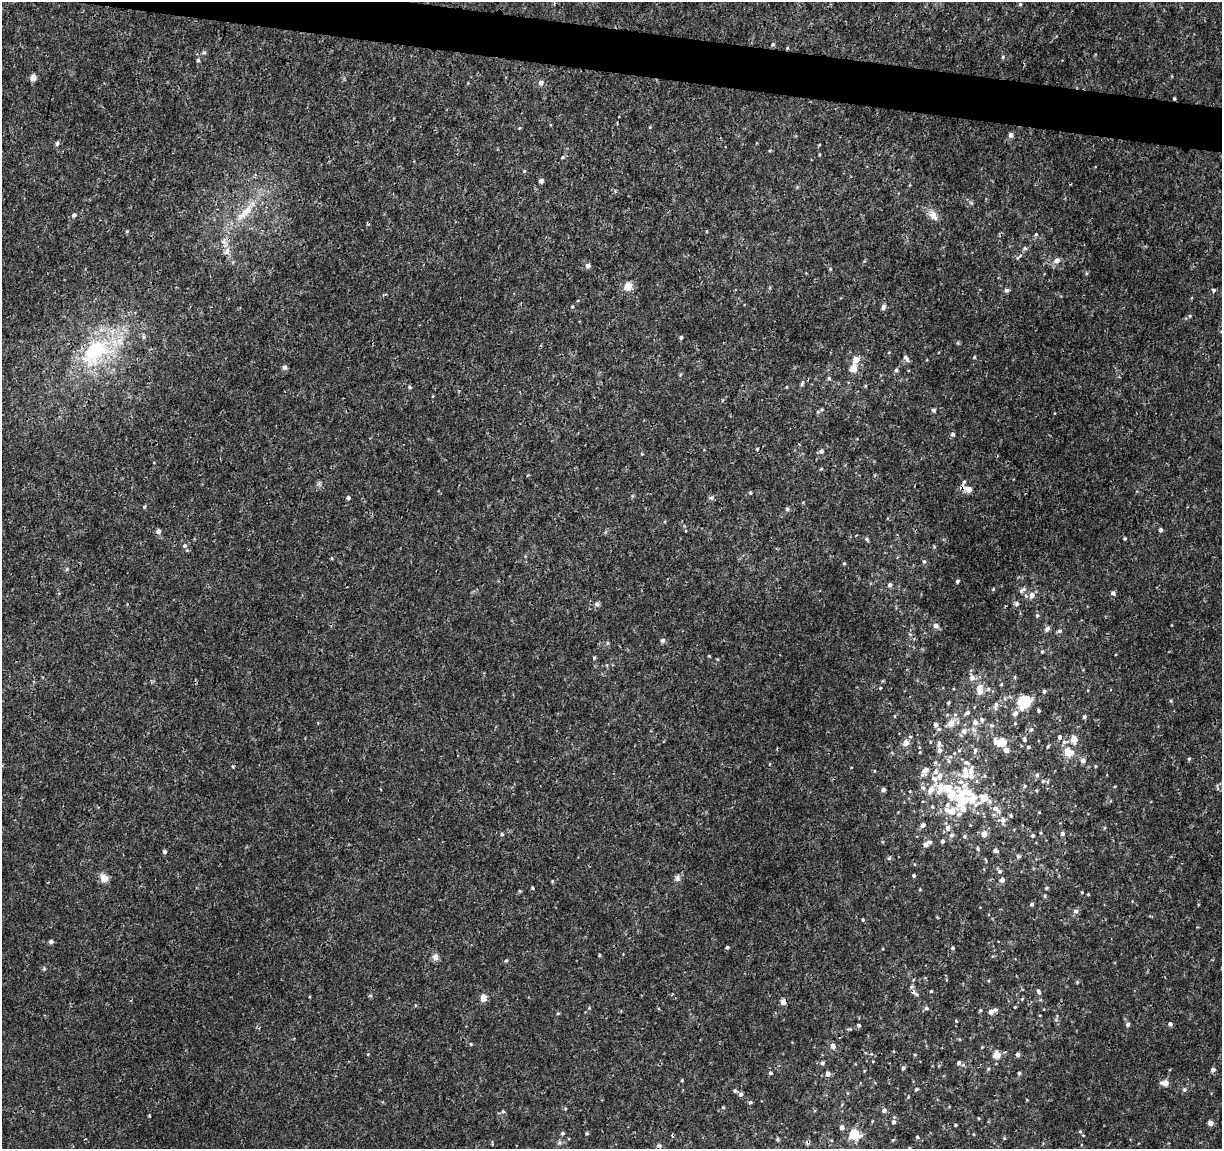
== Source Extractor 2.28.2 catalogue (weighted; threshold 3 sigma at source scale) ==
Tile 11 of 4 x 4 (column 3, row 3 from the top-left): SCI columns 2443-3662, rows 1371-2517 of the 4892 x 5096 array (HDU 1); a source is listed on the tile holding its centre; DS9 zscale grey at full resolution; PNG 1224 x 1151 px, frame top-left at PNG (2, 2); no overlay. Shown black and unused: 3% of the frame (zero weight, under 3 of 4 exposures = <1% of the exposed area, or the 3 px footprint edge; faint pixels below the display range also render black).
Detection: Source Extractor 2.28.2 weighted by HDU 2 'WHT'; one run over the whole footprint, this tile lists its part. Background 0.00125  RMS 9.5e-04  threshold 0.00428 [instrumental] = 3 sigma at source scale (4.5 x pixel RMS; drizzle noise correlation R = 1.50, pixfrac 1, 0.0396/0.0396 arcsec/px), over >= 5 px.
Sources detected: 262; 1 inside a brighter object's white glare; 3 cosmic-ray / hot-pixel residue — not listed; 23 inside a brighter listed object's ellipse — not listed separately; the other 235 listed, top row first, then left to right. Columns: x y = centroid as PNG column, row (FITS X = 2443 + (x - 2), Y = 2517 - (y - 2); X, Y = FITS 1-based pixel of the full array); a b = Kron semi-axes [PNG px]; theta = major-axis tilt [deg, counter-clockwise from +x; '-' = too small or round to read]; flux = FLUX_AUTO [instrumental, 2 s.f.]
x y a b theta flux
1020 4 4 4 - 0.11
773 44 5 4 - 0.13
787 48 4 3 - 0.094
1003 57 5 4 - 0.12
198 60 5 4 - 0.17
33 78 7 7 - 0.49
541 83 6 5 - 0.4
1174 98 3 2 - 0.11
650 127 5 3 - 0.086
1011 135 5 5 - 0.36
57 143 6 5 - 0.18
819 154 4 3 - 0.087
563 157 5 4 - 0.15
541 181 4 4 - 0.41
245 212 36 10 44 2.3
74 215 6 5 - 0.19
933 215 16 9 -56 0.8
127 231 4 4 - 0.11
707 231 4 3 - 0.075
1036 234 5 4 - 0.12
1025 248 6 4 -41 0.16
227 251 12 5 56 0.4
1019 256 12 3 35 0.19
1057 260 8 6 33 0.47
588 265 6 5 - 0.32
830 269 4 3 - 0.09
628 286 10 8 45 0.96
1006 290 5 5 - 0.25
1214 290 4 4 - 0.17
572 307 5 3 - 0.077
883 307 6 5 - 0.33
1190 316 5 4 - 0.12
144 337 6 5 - 0.18
681 337 4 4 - 0.18
95 351 45 28 36 9.7
974 357 4 3 - 0.097
906 358 9 4 -54 0.29
856 360 5 5 - 1.3
285 367 6 6 - 0.22
853 368 5 5 - 1.6
896 370 5 5 - 0.17
829 378 5 4 - 0.13
802 384 8 4 64 0.18
865 386 5 3 - 0.09
410 387 5 4 - 0.14
722 400 4 3 - 0.09
822 409 6 4 45 0.15
933 410 5 4 - 0.22
952 434 5 5 - 0.2
757 449 4 3 - 0.1
821 451 6 5 - 0.29
642 454 4 3 - 0.079
319 484 6 5 - 0.2
967 489 14 7 -21 0.8
750 492 4 3 - 0.12
348 498 4 4 - 0.26
711 498 6 4 18 0.15
144 506 5 4 - 0.17
787 509 5 4 - 0.23
1160 530 4 4 - 0.29
158 531 5 4 - 0.47
867 539 5 4 - 0.15
1125 539 3 3 - 0.13
184 545 6 6 - 0.26
934 547 6 3 74 0.1
332 558 4 4 - 0.099
924 561 6 5 - 0.16
844 563 4 3 - 0.12
66 569 6 4 69 0.12
957 581 3 3 - 0.16
890 585 5 5 - 0.29
993 589 4 4 - 0.082
1022 590 11 5 38 0.26
1113 593 5 5 - 0.23
1032 595 8 6 80 0.51
1017 603 5 5 - 0.21
597 604 7 6 - 0.24
1037 615 6 4 88 0.18
936 626 6 5 - 0.37
1047 629 8 6 48 0.29
1060 631 6 5 - 0.2
663 640 7 6 - 0.19
607 643 6 4 71 0.11
1042 651 5 3 - 0.093
709 656 4 3 - 0.082
594 658 5 4 - 0.12
717 659 5 3 - 0.08
972 678 7 7 - 0.42
1001 684 4 3 - 0.1
979 687 7 6 - 1
880 688 4 3 - 0.096
988 689 5 5 - 0.16
1044 691 4 4 - 0.22
1024 702 9 7 48 5.1
948 703 4 3 - 0.13
996 704 8 5 85 0.29
1038 710 4 3 - 0.16
967 713 6 5 - 0.23
1015 713 8 7 - 0.36
895 716 4 3 - 0.073
1084 717 5 4 - 0.19
982 720 5 5 - 0.27
975 722 6 6 - 0.42
318 723 3 3 - 0.074
951 723 7 6 - 0.96
936 725 5 5 - 0.32
992 725 6 6 - 0.2
939 729 6 5 - 0.18
1031 729 6 5 - 0.25
964 731 9 7 -18 0.36
1060 737 5 4 - 0.26
1024 739 6 5 - 0.21
1074 739 7 6 - 1.2
1064 742 7 6 - 0.3
906 743 5 5 - 0.98
939 743 9 5 83 0.25
999 744 15 10 30 1.3
1048 746 5 3 - 0.11
1028 747 5 4 - 0.15
940 750 6 5 - 0.37
959 750 5 3 - 0.1
975 751 9 5 74 0.22
920 752 4 3 - 0.075
1068 752 6 6 - 2.2
1189 759 5 4 - 0.13
1083 760 6 6 - 0.38
949 761 5 5 - 0.17
935 762 5 5 - 0.14
233 766 5 3 - 0.091
1095 766 5 3 - 0.091
925 770 10 6 36 0.54
965 770 11 8 -80 0.51
1037 775 5 5 - 0.2
934 779 11 7 -34 0.56
1043 781 5 4 - 0.12
1025 786 5 4 - 0.12
883 790 4 4 - 0.32
931 790 11 7 50 0.71
966 792 28 22 10 4.2
996 809 13 7 -38 0.7
959 814 6 6 - 0.29
1011 816 5 4 - 0.1
1003 820 7 7 - 0.38
923 825 6 5 - 0.29
948 828 7 6 - 0.39
1104 828 5 3 - 0.098
502 834 4 4 - 0.14
984 834 7 6 - 0.61
1062 834 5 5 - 0.29
951 835 6 6 - 0.26
1033 835 6 4 -90 0.14
964 836 5 5 - 0.17
942 841 5 4 - 0.17
925 845 7 5 49 0.45
978 849 6 3 -88 0.12
995 851 6 4 -15 0.25
164 852 4 4 - 0.27
1018 856 6 5 - 0.18
889 858 7 4 37 0.15
1000 871 6 6 - 0.2
914 876 4 4 - 0.14
104 878 11 9 -45 0.69
677 878 8 7 - 0.32
1002 880 5 5 - 0.36
552 881 5 4 - 0.094
532 888 3 3 - 0.11
1046 888 5 4 - 0.12
519 891 5 3 - 0.089
1082 892 3 3 - 0.084
1088 894 3 3 - 0.086
1045 896 6 4 -72 0.11
1032 904 5 4 - 0.18
1076 911 6 5 - 0.27
863 920 4 4 - 0.099
51 941 5 5 - 0.21
727 947 4 4 - 0.15
953 948 4 4 - 0.16
599 955 5 3 - 0.089
435 957 9 7 89 0.44
506 961 5 4 - 0.12
1077 982 4 3 - 0.096
931 991 3 3 - 0.096
1038 991 7 5 -65 0.22
917 994 5 3 - 0.12
483 998 8 6 -86 0.71
1022 999 4 4 - 0.085
783 1002 5 4 - 0.82
1015 1007 3 3 - 0.087
926 1008 6 5 - 0.2
980 1010 5 4 - 0.12
991 1012 5 5 - 0.52
558 1013 5 4 - 0.1
956 1021 3 3 - 0.077
1128 1024 5 5 - 0.23
1170 1024 5 4 - 0.23
859 1025 5 4 - 0.19
850 1029 4 4 - 0.1
471 1044 4 3 - 0.099
833 1046 6 5 - 0.52
368 1054 4 3 - 0.076
1018 1054 5 4 - 0.29
997 1055 5 5 - 2
822 1063 5 5 - 0.2
959 1063 5 5 - 0.19
903 1068 5 4 - 0.21
1213 1070 6 5 - 0.3
770 1073 4 4 - 0.17
1019 1073 4 4 - 0.16
828 1074 5 5 - 0.42
682 1080 4 3 - 0.087
1165 1083 7 5 -7 0.98
916 1089 5 4 - 0.14
735 1090 5 5 - 0.16
1184 1090 6 5 - 0.2
741 1094 5 5 - 0.26
750 1102 5 4 - 0.13
884 1110 5 5 - 0.28
503 1112 6 5 - 0.19
149 1115 4 3 - 0.074
978 1118 4 2 - 0.082
894 1122 5 5 - 0.23
1210 1123 4 4 - 0.74
956 1125 3 3 - 0.13
842 1128 5 5 - 0.34
1080 1132 5 5 - 0.15
562 1133 5 4 - 0.16
587 1133 4 3 - 0.14
855 1134 9 8 - 2.6
973 1134 4 3 - 0.074
917 1137 5 4 - 0.12
777 1139 6 4 -72 0.12
893 1140 4 4 - 0.092
808 1142 6 6 - 0.22
659 1146 6 5 - 0.17
909 1148 4 3 - 0.088
Overlapping masked pixels (flux is a lower limit): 7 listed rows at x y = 787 48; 1174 98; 95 351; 967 489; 940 750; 783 1002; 808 1142
Isophote crosses this tile's border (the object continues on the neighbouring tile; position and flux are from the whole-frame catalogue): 1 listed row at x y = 909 1148